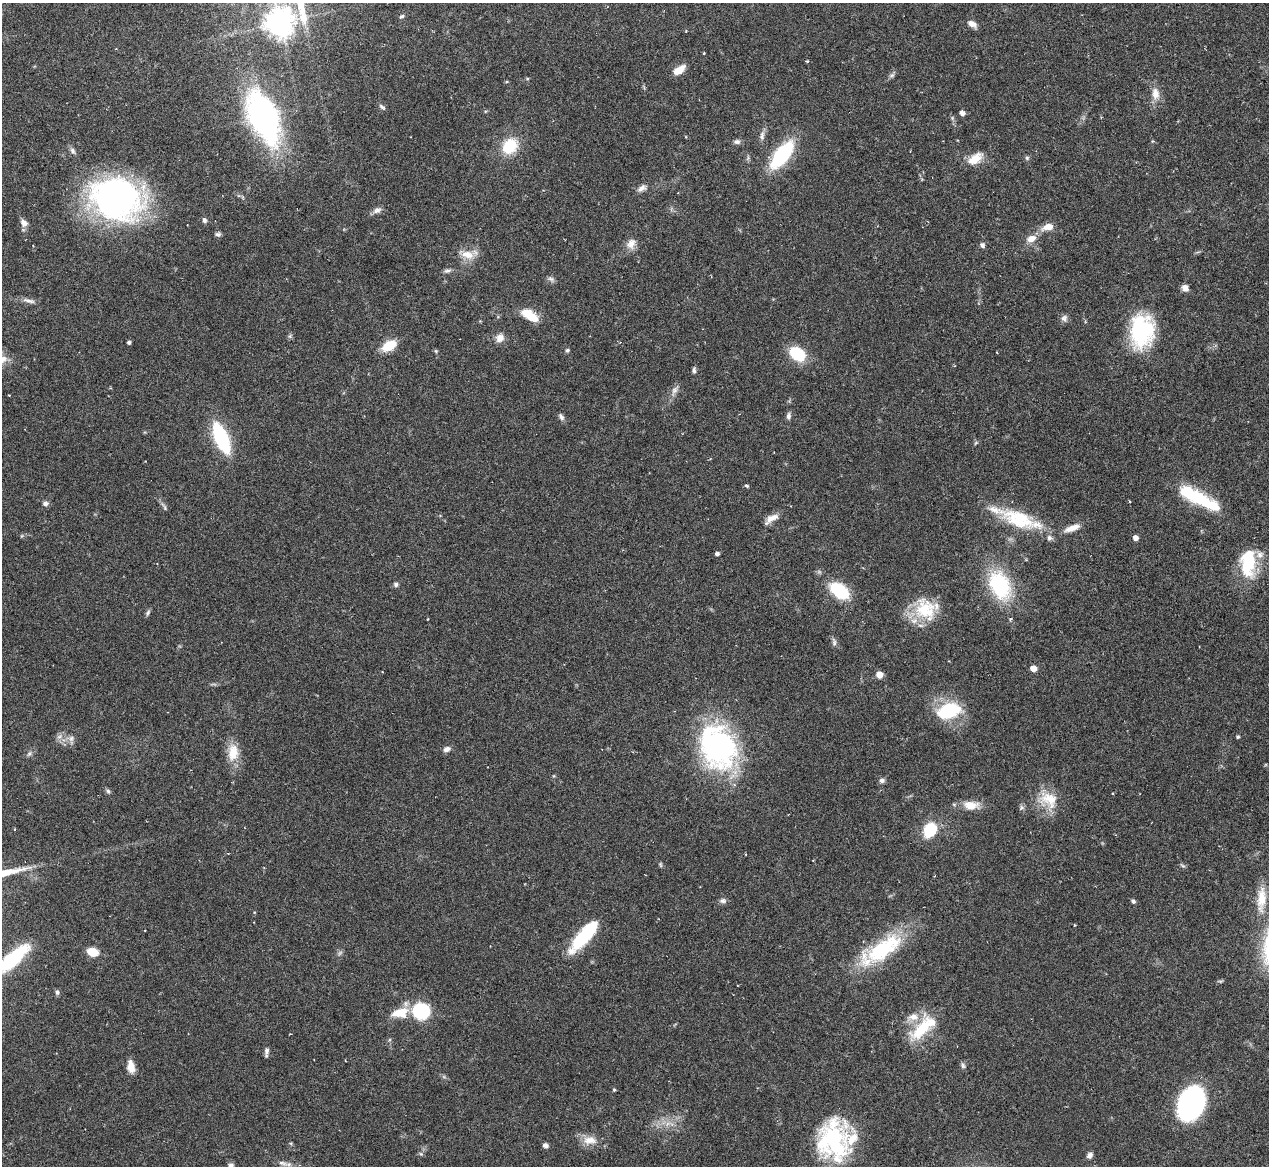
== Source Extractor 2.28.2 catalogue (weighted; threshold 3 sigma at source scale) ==
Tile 10 of 4 x 4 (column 2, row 3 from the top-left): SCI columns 1752-3018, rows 2072-3235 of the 5705 x 5824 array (HDU 1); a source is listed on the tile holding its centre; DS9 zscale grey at full resolution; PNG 1271 x 1168 px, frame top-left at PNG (2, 3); no overlay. Shown black and unused: <1% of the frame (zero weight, under 3 of 6 exposures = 23% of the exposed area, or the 3 px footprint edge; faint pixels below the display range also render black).
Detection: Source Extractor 2.28.2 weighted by HDU 2 'WHT'; one run over the whole footprint, this tile lists its part. Background 0.0845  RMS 0.0046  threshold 0.0187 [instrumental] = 3 sigma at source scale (4.09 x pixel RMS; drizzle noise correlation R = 1.36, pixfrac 0.8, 0.05/0.05 arcsec/px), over >= 5 px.
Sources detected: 121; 2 too faint to see at this stretch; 2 inside a brighter object's white glare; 1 cosmic-ray / hot-pixel residue — not listed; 5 inside a brighter listed object's ellipse — not listed separately; the other 111 listed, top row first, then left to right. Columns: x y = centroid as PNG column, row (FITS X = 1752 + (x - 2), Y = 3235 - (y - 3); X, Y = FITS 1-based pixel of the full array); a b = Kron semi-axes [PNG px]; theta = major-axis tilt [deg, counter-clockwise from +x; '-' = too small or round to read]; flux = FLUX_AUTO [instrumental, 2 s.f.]
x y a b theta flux
402 16 7 5 36 0.76
280 23 9 9 - 610
972 24 11 6 -30 2.6
686 31 3 2 - 0.33
704 53 3 3 - 0.38
807 61 4 3 - 0.49
679 70 14 8 33 5
892 75 9 5 19 1
527 79 4 4 - 0.51
1155 94 18 10 -85 4.6
382 107 10 5 -41 0.95
962 113 5 4 - 2.4
263 117 21 11 -66 350
952 118 6 4 73 0.55
762 136 14 6 77 1.9
737 142 9 6 4 1.4
510 146 19 16 51 15
73 151 10 6 -59 1.4
782 155 27 12 52 39
1027 158 6 6 - 0.75
975 159 20 11 37 6.5
642 188 13 7 29 2.1
116 199 53 40 -12 140
377 210 12 7 26 1.9
204 220 7 6 - 1.2
24 223 11 8 -48 2.2
1048 227 13 7 14 4.7
218 234 7 5 -2 1.1
1031 239 13 8 24 3.8
631 244 16 11 64 3.6
982 245 7 6 - 1.1
467 255 19 11 -14 5.8
447 271 10 5 6 1.2
551 279 10 6 -31 1.3
1185 288 7 6 - 2.9
29 301 18 6 -13 2.2
530 315 23 10 -34 8.6
1064 318 10 9 - 1.6
1142 331 37 26 84 37
500 338 10 9 - 3.4
129 342 3 3 - 1.1
389 346 14 9 29 11
567 350 5 4 - 0.92
436 351 5 5 - 0.54
997 352 3 2 - 0.38
798 354 12 9 -37 23
694 370 8 4 -90 1
674 390 14 7 63 2.3
788 416 8 6 83 1.4
561 417 10 6 -61 1.3
221 438 29 12 -67 35
747 486 6 4 -4 0.61
1191 495 31 17 -38 19
1129 501 4 2 - 0.35
45 503 7 6 - 1.5
164 507 14 4 -61 1.2
771 519 19 7 33 3.7
1018 519 58 20 -20 27
1072 528 20 7 21 4.5
1135 538 5 4 - 2.4
717 554 4 3 - 1.3
1248 563 32 17 89 23
396 584 6 5 - 1.1
1000 585 33 21 -66 35
839 591 20 12 -36 21
925 609 30 26 -54 19
148 613 9 5 60 0.91
1010 619 4 4 - 0.66
834 642 11 6 -79 1.3
1033 668 5 4 - 4.7
879 675 6 6 - 3.6
949 711 26 16 17 26
59 736 9 5 20 1.5
1238 737 4 3 - 0.73
71 739 9 7 74 1.6
718 747 49 37 -71 91
447 749 9 6 19 1.9
233 752 24 14 87 8.3
29 754 8 4 54 0.93
882 780 7 7 - 1.3
108 791 6 6 - 0.84
1048 800 29 22 -27 12
971 805 22 11 -4 6.6
930 829 15 12 49 16
228 853 4 3 - 0.31
660 864 7 4 -72 0.62
1183 866 8 3 -19 0.67
1261 899 36 11 86 9.5
723 901 9 7 2 1.4
1133 901 6 5 - 0.93
1074 925 4 3 - 0.34
585 935 39 11 49 29
883 949 55 22 35 36
92 952 10 7 -15 8
12 960 42 17 35 28
57 992 6 5 - 1.1
421 1011 10 9 - 46
400 1013 23 12 13 8.3
923 1027 40 16 44 20
267 1051 10 6 83 1.5
963 1065 9 5 -72 1
131 1067 14 8 -80 4.3
614 1090 4 3 - 0.54
1191 1104 25 18 66 110
589 1140 19 11 -4 5.3
833 1141 45 35 -89 50
545 1145 6 5 - 1.3
421 1154 5 4 - 0.64
1090 1155 8 6 55 1.6
282 1163 15 6 -22 2.2
230 1166 8 7 - 2.4
Isophote crosses this tile's border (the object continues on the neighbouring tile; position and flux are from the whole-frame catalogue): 3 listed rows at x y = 280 23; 12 960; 230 1166